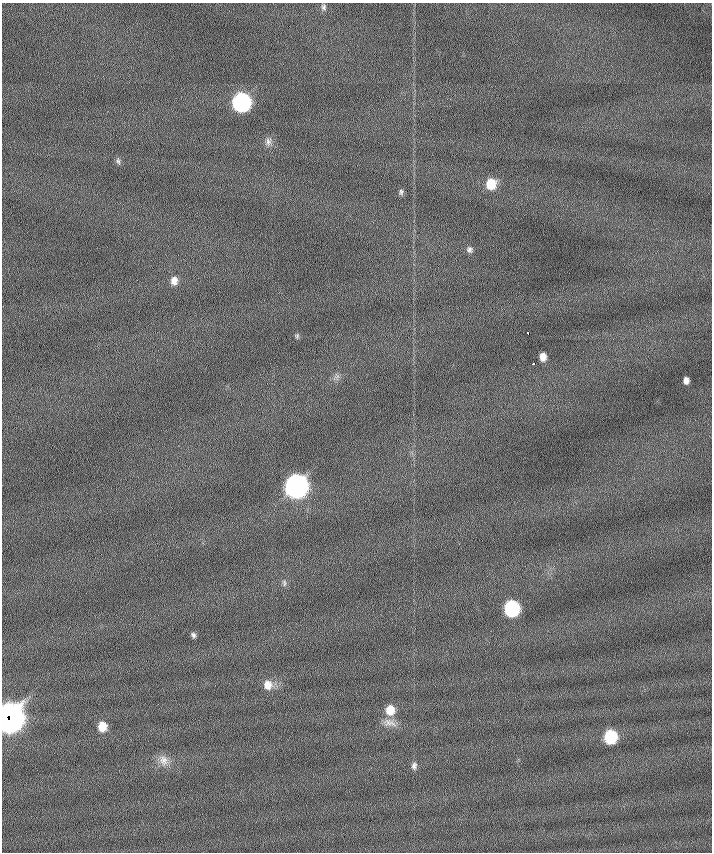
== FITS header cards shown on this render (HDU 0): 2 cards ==
NAXIS1  =                  710 /
NAXIS2  =                  850 /

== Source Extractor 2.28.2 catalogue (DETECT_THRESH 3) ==
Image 710 x 850 px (HDU 0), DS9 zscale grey, 1 PNG px = 1 image px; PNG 714 x 854 px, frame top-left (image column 1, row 850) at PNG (2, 3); no overlay
Background -0.296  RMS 6.3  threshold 19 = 3 sigma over >= 5 px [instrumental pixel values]
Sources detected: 26; all 26 listed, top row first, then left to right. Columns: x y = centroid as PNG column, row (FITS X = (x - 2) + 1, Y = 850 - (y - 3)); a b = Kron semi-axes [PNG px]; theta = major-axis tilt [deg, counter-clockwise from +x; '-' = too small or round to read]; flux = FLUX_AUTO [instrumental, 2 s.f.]
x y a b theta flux
324 7 8 7 - 1.3e+03
241 102 10 9 - 1.6e+05
268 142 14 9 67 2.5e+03
118 161 10 5 -73 1.1e+03
491 184 10 9 - 1.2e+04
401 192 8 6 75 1.2e+03
469 250 9 8 - 1.6e+03
174 281 11 8 85 3.9e+03
528 333 3 2 - 2.2e+03
297 336 8 5 81 8.7e+02
543 357 7 6 - 3.7e+03
533 364 3 3 - 1.1e+03
337 377 11 7 87 1.9e+03
686 380 6 5 - 2.2e+03
296 486 10 10 - 5.1e+05
284 583 10 6 -83 1.3e+03
512 608 10 8 -86 8.0e+04
193 635 8 6 -62 1.2e+03
268 685 12 11 - 5.5e+03
390 710 11 9 89 8.0e+03
9 718 13 11 87 1.0e+06
389 723 22 11 -10 4.8e+03
102 726 10 8 -85 7.7e+03
610 737 9 8 - 3.6e+04
164 760 17 14 -59 5.2e+03
414 766 11 7 86 2.0e+03
At the frame edge (FLAGS 8, measured only in part): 1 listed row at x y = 9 718